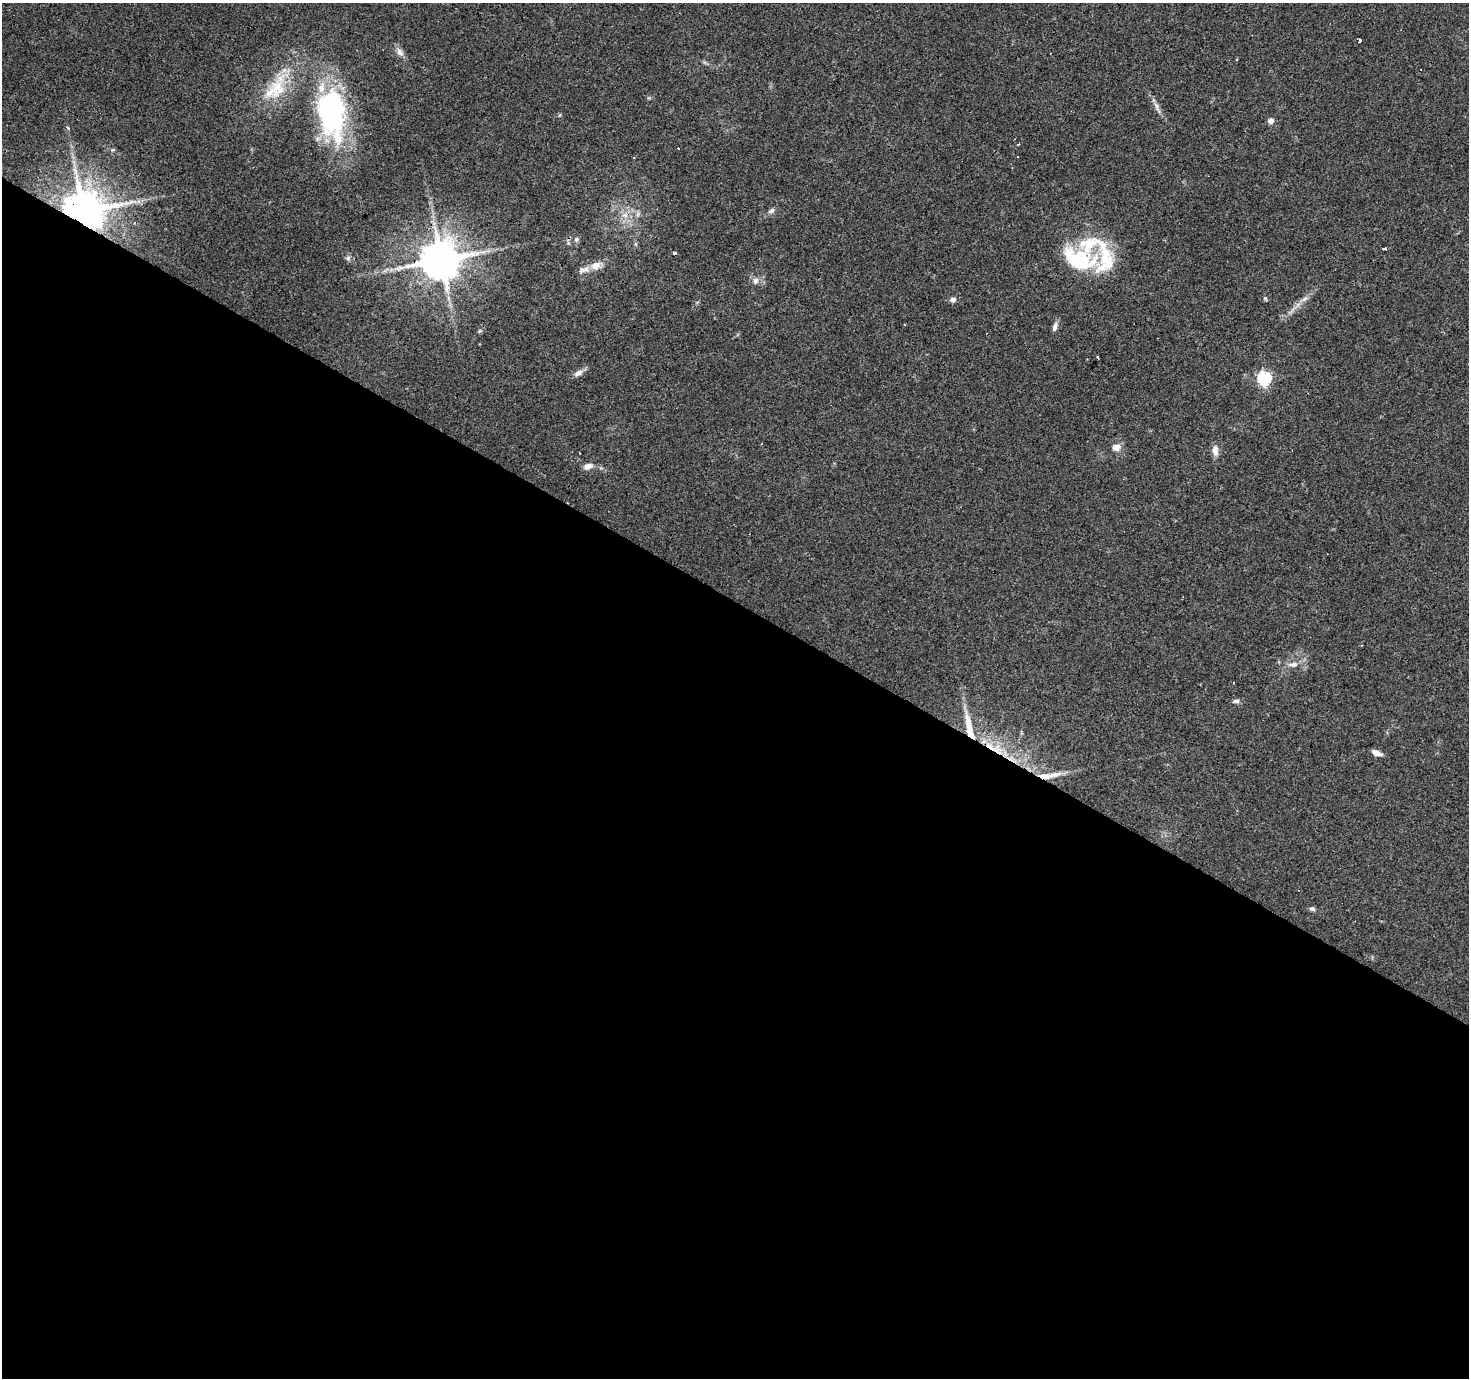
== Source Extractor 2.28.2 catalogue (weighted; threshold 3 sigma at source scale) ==
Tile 14 of 4 x 4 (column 2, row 4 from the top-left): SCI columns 1471-2937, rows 254-1629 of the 5871 x 5941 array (HDU 1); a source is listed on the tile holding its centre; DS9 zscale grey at full resolution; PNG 1471 x 1380 px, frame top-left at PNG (2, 3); no overlay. Shown black and unused: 56% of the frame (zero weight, under 3 of 4 exposures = <1% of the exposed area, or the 3 px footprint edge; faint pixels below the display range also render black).
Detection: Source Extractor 2.28.2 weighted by HDU 2 'WHT'; one run over the whole footprint, this tile lists its part. Background 0.0408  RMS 0.0038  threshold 0.017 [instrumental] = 3 sigma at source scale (4.5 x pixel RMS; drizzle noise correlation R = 1.50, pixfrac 1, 0.0396/0.0396 arcsec/px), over >= 5 px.
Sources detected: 55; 9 cosmic-ray / hot-pixel residue — not listed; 6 inside a brighter listed object's ellipse — not listed separately; the other 40 listed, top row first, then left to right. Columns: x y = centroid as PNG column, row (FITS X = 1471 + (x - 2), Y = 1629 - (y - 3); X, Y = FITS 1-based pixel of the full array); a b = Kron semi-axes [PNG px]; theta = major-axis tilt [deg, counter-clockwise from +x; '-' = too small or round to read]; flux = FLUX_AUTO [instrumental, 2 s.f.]
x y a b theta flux
1360 40 4 3 - 1.6
400 52 13 8 -54 2
276 88 43 21 66 18
1157 107 22 4 -66 2
332 114 64 32 -84 68
1271 121 8 7 - 1.4
68 128 5 3 - 0.63
1018 144 3 2 - 0.5
1017 156 3 2 - 0.4
633 157 3 3 - 1.1
83 211 11 10 - 1600
771 211 10 6 29 1.2
638 214 7 4 72 0.84
576 239 6 6 - 0.94
568 243 7 4 -72 0.65
1384 248 3 3 - 2.7
348 258 8 5 70 0.85
441 260 11 11 - 1300
1079 262 37 20 7 21
596 266 14 10 21 3.8
755 281 9 7 62 1.6
448 298 7 4 -89 1
1265 298 5 3 - 0.69
1305 299 11 6 44 1.7
953 300 6 6 - 1.6
1055 326 12 6 74 1.7
480 331 5 5 - 0.51
1098 357 3 3 - 2.1
578 373 14 7 32 2
1264 378 6 6 - 61
1116 447 7 6 - 3.7
1215 450 15 8 -85 2.5
588 466 10 6 21 2.6
1293 664 14 7 5 2.5
1236 701 9 5 1 1
969 728 38 8 -76 8.3
998 751 20 12 -59 8.3
1376 753 11 5 -21 2.4
1049 775 34 6 8 5.6
1312 909 7 5 -4 0.87
Overlapping masked pixels (flux is a lower limit): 5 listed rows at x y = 83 211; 441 260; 969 728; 998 751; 1049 775